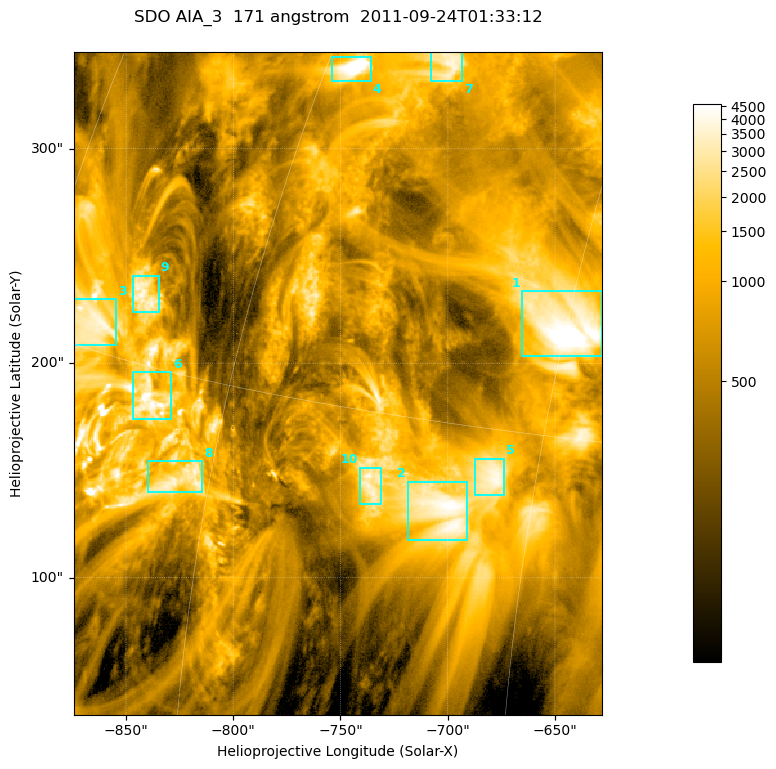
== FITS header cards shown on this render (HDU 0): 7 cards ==
TELESCOP= 'SDO     '           /
INSTRUME= 'AIA_3   '           /
WAVELNTH=                  171 /
WAVEUNIT= 'angstrom'           /
DATE-OBS= '2011-09-24T01:33:12.34' /
CTYPE1  = 'HPLN-TAN'           /
CTYPE2  = 'HPLT-TAN'           /

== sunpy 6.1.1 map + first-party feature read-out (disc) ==
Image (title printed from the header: SDO AIA_3  171 angstrom  2011-09-24T01:33:12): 411 x 515 px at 0.599 arcsec/px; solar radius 956 arcsec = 1595 px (partial field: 2.6% of the solar disc is inside the frame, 100% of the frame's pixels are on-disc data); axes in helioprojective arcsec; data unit not stated in the header (colour bar unlabelled)
Pointing: header CRPIX1/2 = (2051.64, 2049.57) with CRVAL1/2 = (0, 0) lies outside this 411 x 515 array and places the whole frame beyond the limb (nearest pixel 1.41 R_sun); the SolarSoft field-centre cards XCEN/YCEN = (-751.2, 190.6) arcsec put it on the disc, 1314 arcsec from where CRPIX/CRVAL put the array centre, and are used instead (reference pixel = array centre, CRVAL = XCEN/YCEN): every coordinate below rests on XCEN/YCEN
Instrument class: DISC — disc imager (sunpy class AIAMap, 171 A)
Bright regions (active regions / flare kernels): reference = the on-disc median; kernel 3 px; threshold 5 sigma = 1960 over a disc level ~607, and >= 1.15x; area >= 211 px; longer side >= 5 px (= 3 arcsec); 10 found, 10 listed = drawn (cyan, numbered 1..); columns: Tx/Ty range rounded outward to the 2 arcsec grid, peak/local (2 s.f.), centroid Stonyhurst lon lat
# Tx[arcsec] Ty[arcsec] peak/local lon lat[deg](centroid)
1 -666..-628 202..234 9.6 -45 +18
2 -720..-690 118..146 7.8 -49 +13
3 -876..-854 208..230 6.9 -70 +16
4 -754..-736 332..344 15 -59 +24
5 -688..-672 138..156 6.8 -47 +14
6 -848..-828 174..196 9 -64 +14
7 -708..-692 332..346 6.2 -54 +25
8 -840..-814 140..156 5.9 -62 +12
9 -848..-834 224..242 6.7 -67 +17
10 -742..-730 134..152 6.4 -52 +13